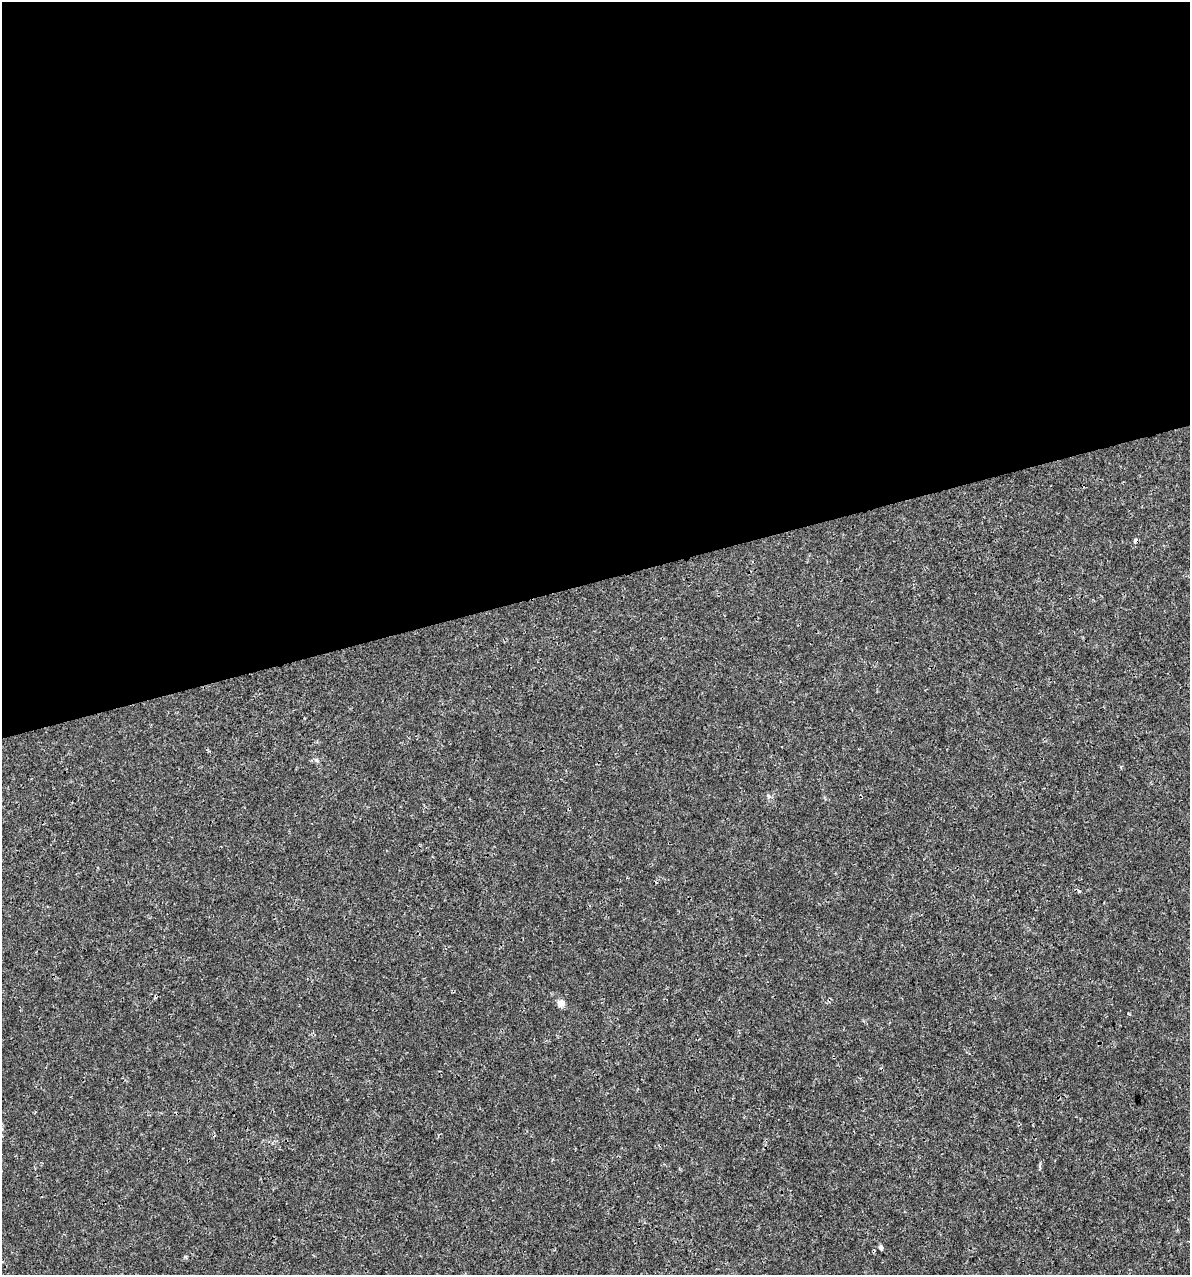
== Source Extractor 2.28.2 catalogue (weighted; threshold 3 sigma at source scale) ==
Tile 2 of 4 x 4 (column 2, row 1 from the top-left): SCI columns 1280-2467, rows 3819-5091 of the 4886 x 5091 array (HDU 1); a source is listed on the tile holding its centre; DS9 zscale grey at full resolution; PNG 1192 x 1277 px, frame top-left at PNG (2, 2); no overlay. Shown black and unused: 46% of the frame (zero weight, under 3 of 4 exposures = <1% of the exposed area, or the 3 px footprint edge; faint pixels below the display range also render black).
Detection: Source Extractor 2.28.2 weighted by HDU 2 'WHT'; one run over the whole footprint, this tile lists its part. Background 3.56e-04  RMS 8.5e-04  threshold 0.00384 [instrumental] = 3 sigma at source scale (4.5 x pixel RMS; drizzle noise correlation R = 1.50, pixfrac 1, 0.0396/0.0396 arcsec/px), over >= 5 px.
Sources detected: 5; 2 cosmic-ray / hot-pixel residue — not listed; the other 3 listed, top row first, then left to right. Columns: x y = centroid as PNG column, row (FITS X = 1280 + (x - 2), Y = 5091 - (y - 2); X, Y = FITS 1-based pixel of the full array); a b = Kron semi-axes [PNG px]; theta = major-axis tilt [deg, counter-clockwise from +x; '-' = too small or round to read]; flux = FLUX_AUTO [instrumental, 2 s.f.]
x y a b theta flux
768 796 6 5 - 0.17
561 1003 5 5 - 1.2
881 1247 6 4 -70 0.24